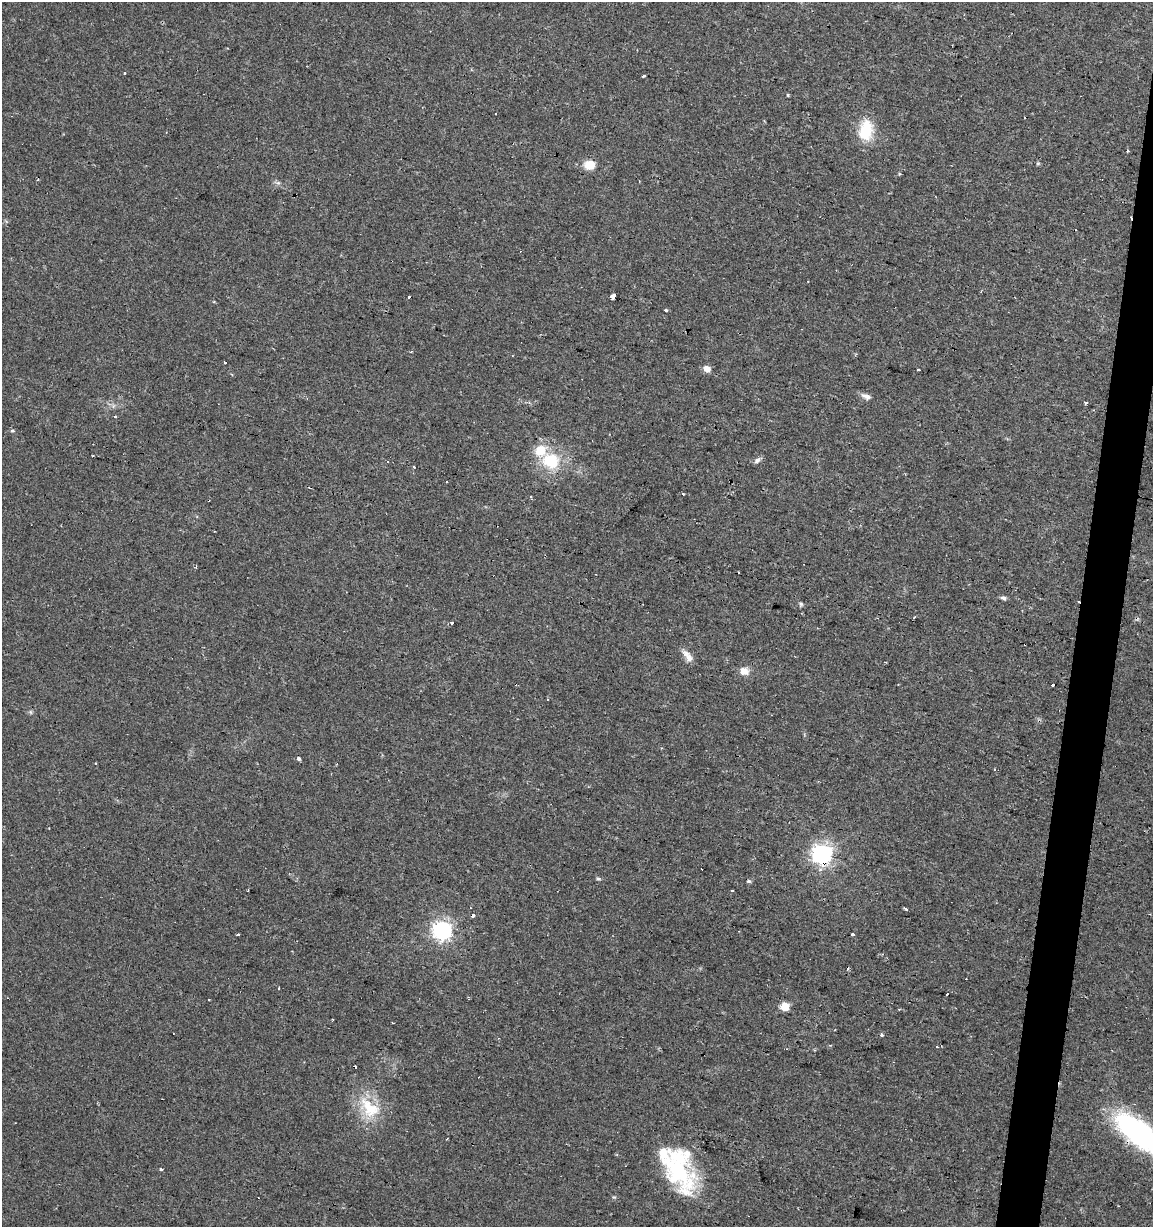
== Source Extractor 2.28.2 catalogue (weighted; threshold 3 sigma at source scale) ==
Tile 10 of 4 x 4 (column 2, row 3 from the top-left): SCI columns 1372-2522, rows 1228-2452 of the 5104 x 4901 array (HDU 1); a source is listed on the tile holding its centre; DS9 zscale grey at full resolution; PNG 1155 x 1229 px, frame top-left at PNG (2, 2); no overlay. Shown black and unused: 3% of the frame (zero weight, under 2 of 3 exposures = <1% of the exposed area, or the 3 px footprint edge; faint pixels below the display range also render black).
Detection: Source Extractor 2.28.2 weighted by HDU 2 'WHT'; one run over the whole footprint, this tile lists its part. Background 0.0295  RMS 0.0034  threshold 0.0154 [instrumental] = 3 sigma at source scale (4.5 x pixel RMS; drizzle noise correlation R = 1.50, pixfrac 1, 0.0396/0.0396 arcsec/px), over >= 5 px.
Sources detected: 79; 1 inside a brighter object's white glare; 27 cosmic-ray / hot-pixel residue — not listed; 2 inside a brighter listed object's ellipse — not listed separately; the other 49 listed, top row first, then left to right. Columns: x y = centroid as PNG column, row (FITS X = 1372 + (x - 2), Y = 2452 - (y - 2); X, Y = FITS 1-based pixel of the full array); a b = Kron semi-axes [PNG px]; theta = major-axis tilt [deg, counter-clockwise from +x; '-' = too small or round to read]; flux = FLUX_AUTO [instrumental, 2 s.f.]
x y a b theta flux
125 73 3 3 - 0.42
643 76 3 3 - 1.3
866 127 23 19 -67 9.2
1127 151 3 3 - 0.75
1038 163 6 4 0 0.42
589 165 9 8 - 5.9
278 183 6 6 - 0.78
613 296 4 3 - 51
409 297 3 3 - 2.1
666 310 4 3 - 0.69
225 362 3 3 - 0.94
707 369 5 5 - 4
918 370 3 3 - 0.91
866 396 11 7 -21 1.9
1085 402 4 3 - 0.49
115 416 3 3 - 1.4
12 431 5 3 - 0.39
757 460 10 6 38 1.1
551 461 18 16 -22 14
413 467 3 3 - 2.9
683 494 3 3 - 0.43
530 497 3 2 - 0.68
1004 598 7 5 -10 0.82
801 604 6 5 - 0.56
914 617 3 2 - 0.36
452 622 3 3 - 3.2
688 656 18 7 -52 2.8
744 671 12 9 -18 2.8
1052 684 3 3 - 5
298 759 3 3 - 1.6
96 763 3 2 - 0.3
822 854 7 7 - 200
598 879 6 3 -19 0.48
732 890 3 3 - 1.1
906 908 3 3 - 2.2
442 930 7 7 - 160
238 935 4 2 - 0.45
852 935 3 3 - 5.1
279 988 3 3 - 0.58
947 994 3 3 - 1.5
785 1006 5 5 - 11
899 1009 4 2 - 0.28
332 1019 2 2 - 0.31
881 1035 3 3 - 2.9
937 1047 3 3 - 0.28
370 1108 34 22 -42 14
1139 1133 61 23 -38 61
677 1165 60 28 -71 36
161 1169 3 3 - 0.73
Overlapping masked pixels (flux is a lower limit): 3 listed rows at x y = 822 854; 1139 1133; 677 1165
Isophote crosses this tile's border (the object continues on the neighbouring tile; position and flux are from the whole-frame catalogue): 1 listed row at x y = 1139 1133
Unlisted compact peaks at least as high as the median listed source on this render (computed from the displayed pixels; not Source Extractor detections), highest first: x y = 788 95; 614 1197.